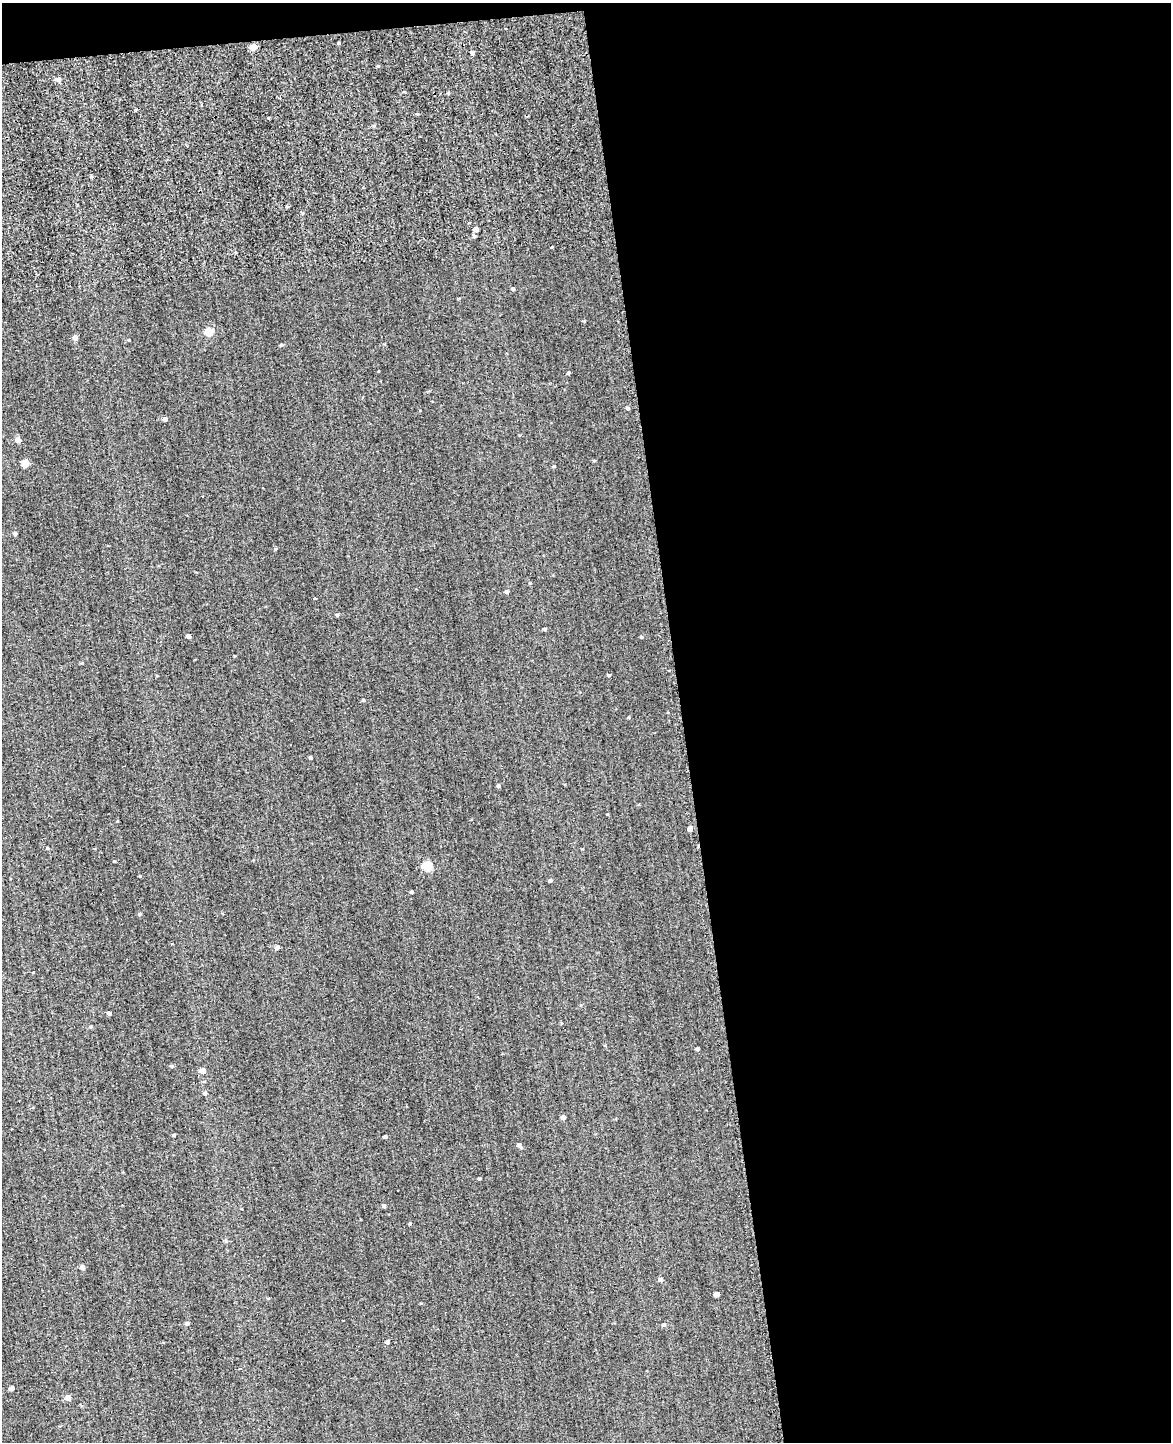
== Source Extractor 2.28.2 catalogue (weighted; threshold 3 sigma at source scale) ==
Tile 4 of 4 x 3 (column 4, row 1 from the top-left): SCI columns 3550-4718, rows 3356-4795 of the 4981 x 4952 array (HDU 1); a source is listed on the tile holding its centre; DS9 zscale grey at full resolution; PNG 1173 x 1444 px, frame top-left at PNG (2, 3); no overlay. Shown black and unused: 43% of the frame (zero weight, under 2 of 3 exposures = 12% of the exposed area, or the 3 px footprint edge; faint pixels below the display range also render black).
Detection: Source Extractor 2.28.2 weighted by HDU 2 'WHT'; one run over the whole footprint, this tile lists its part. Background 0.58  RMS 3.4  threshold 15.2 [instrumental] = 3 sigma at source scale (4.5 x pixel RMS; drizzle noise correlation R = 1.50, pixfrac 1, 0.05/0.05 arcsec/px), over >= 5 px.
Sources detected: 63; all 63 listed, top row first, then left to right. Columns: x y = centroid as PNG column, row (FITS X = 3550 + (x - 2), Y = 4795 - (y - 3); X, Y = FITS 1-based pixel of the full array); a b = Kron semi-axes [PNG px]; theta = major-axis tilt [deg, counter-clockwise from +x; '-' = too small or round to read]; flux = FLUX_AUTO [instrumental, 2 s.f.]
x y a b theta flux
339 43 3 3 - 300
253 47 5 4 - 4900
472 53 4 4 - 650
378 66 4 4 - 360
59 80 5 5 - 1000
476 229 4 4 - 1100
474 236 4 4 - 480
513 289 4 3 - 590
209 332 5 5 - 13000
75 338 5 4 - 1600
129 340 4 3 - 220
281 345 5 4 - 350
569 373 4 3 - 410
627 408 5 4 - 520
165 419 5 4 - 1100
18 440 5 4 - 2600
594 460 4 3 - 310
25 463 5 5 - 7300
554 466 5 3 - 280
15 534 4 4 - 850
506 592 4 4 - 560
337 615 5 4 - 460
545 629 4 3 - 410
188 636 4 4 - 1100
642 637 5 3 - 270
82 663 4 3 - 290
609 675 4 3 - 350
363 700 4 3 - 490
629 717 4 3 - 320
310 758 3 3 - 510
498 786 4 4 - 620
690 829 4 4 - 1400
47 848 4 3 - 270
115 861 4 3 - 230
427 866 5 5 - 16000
550 881 4 4 - 560
412 892 4 3 - 550
140 914 4 3 - 410
278 947 4 4 - 1100
581 1005 4 4 - 250
109 1013 4 3 - 940
91 1027 5 4 - 440
698 1049 3 3 - 730
172 1066 4 4 - 430
203 1071 5 4 - 2400
205 1093 5 5 - 730
563 1117 4 4 - 1300
174 1135 3 3 - 550
385 1137 4 3 - 980
519 1145 5 4 - 910
480 1179 4 3 - 380
384 1206 4 3 - 700
410 1224 4 3 - 370
226 1241 5 4 - 440
82 1267 4 4 - 1500
660 1279 5 4 - 990
717 1294 4 4 - 1800
188 1324 5 5 - 560
664 1325 5 4 - 690
387 1342 5 4 - 720
239 1368 3 3 - 730
12 1388 4 4 - 1700
68 1398 5 4 - 2000
Unlisted compact peaks at least as high as the median listed source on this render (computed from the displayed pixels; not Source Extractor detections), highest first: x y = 140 876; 275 549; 552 247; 584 321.